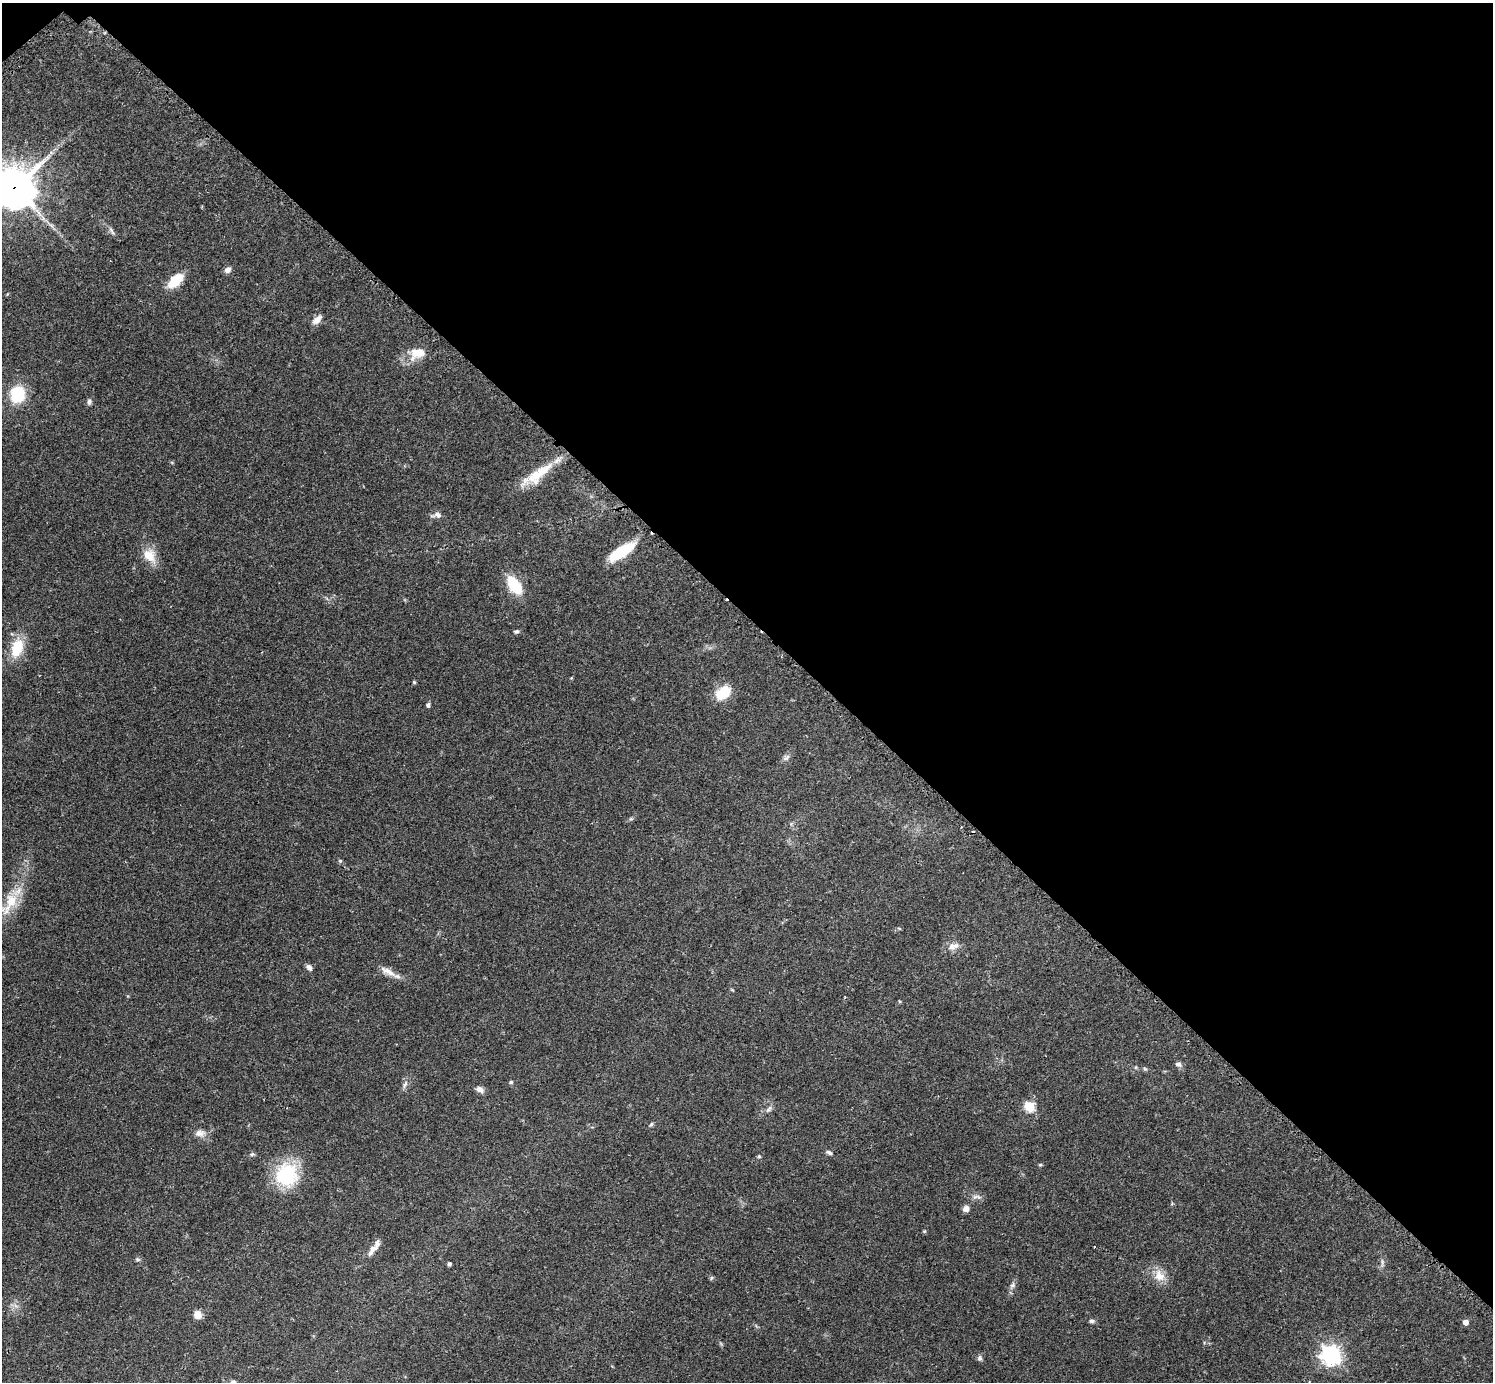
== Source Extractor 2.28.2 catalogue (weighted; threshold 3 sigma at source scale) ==
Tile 3 of 4 x 4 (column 3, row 1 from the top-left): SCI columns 3010-4500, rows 4327-5706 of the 6041 x 6040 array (HDU 1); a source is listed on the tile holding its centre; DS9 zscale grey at full resolution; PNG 1495 x 1384 px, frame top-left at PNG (2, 3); no overlay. Shown black and unused: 45% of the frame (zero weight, under 2 of 3 exposures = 2% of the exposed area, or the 3 px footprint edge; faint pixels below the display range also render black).
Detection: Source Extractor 2.28.2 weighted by HDU 2 'WHT'; one run over the whole footprint, this tile lists its part. Background 0.079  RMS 0.0056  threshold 0.0251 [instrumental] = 3 sigma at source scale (4.5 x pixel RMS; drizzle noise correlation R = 1.50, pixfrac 1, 0.05/0.05 arcsec/px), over >= 5 px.
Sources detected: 60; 1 inside a brighter listed object's ellipse — not listed separately; the other 59 listed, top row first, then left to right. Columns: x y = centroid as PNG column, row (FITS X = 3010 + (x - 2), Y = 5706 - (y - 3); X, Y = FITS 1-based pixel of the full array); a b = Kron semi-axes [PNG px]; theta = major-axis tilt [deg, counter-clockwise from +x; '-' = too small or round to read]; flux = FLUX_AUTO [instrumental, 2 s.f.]
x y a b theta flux
15 188 15 14 - 1500
51 225 7 4 -19 1.2
111 231 11 5 -61 1.8
228 270 8 7 - 2.4
175 281 14 7 44 20
317 319 14 7 44 3.4
417 353 22 14 14 11
17 394 13 11 77 28
89 402 9 5 84 1.5
539 474 45 14 38 18
437 515 14 7 3 2.5
622 551 31 10 33 21
149 555 21 15 -50 9.3
514 585 18 10 -56 22
516 631 7 5 18 1.1
17 648 23 13 73 16
571 678 4 3 - 0.48
414 682 4 4 - 0.76
723 693 19 12 38 14
428 705 4 4 - 1.6
786 758 10 7 38 2
631 819 6 5 - 0.85
340 861 6 5 - 0.84
10 903 39 16 61 18
899 928 6 3 -19 0.51
953 946 16 9 20 4.2
309 967 8 5 -49 2.2
388 971 25 8 -28 5.6
732 990 6 3 -19 0.5
1178 1064 9 6 -12 1.8
1145 1069 7 4 -44 0.81
511 1082 6 4 15 0.85
405 1084 12 5 70 2
480 1089 10 7 -27 2.7
1029 1106 5 5 - 38
769 1109 12 6 47 2
651 1124 7 4 62 0.92
200 1133 15 9 -1 3.9
829 1152 9 5 -22 1.4
252 1154 7 5 22 1
759 1156 5 4 - 0.75
1040 1165 5 4 - 0.65
287 1175 30 27 78 33
979 1197 9 5 -24 1.8
966 1209 7 7 - 2.7
924 1231 6 3 -18 0.54
372 1250 20 8 55 4.1
138 1259 7 5 -2 1
1382 1262 13 3 85 1.5
449 1264 4 4 - 1.3
1159 1276 18 13 -60 7.2
711 1278 6 4 70 0.7
1013 1285 9 6 50 1.9
197 1315 9 8 - 4.1
1092 1321 6 5 - 1.4
1465 1322 5 5 - 3.8
1331 1355 7 7 - 290
980 1358 7 6 - 1.6
233 1382 6 6 - 2
Overlapping masked pixels (flux is a lower limit): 1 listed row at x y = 15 188
Isophote crosses this tile's border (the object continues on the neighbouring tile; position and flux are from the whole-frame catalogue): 2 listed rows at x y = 15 188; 233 1382